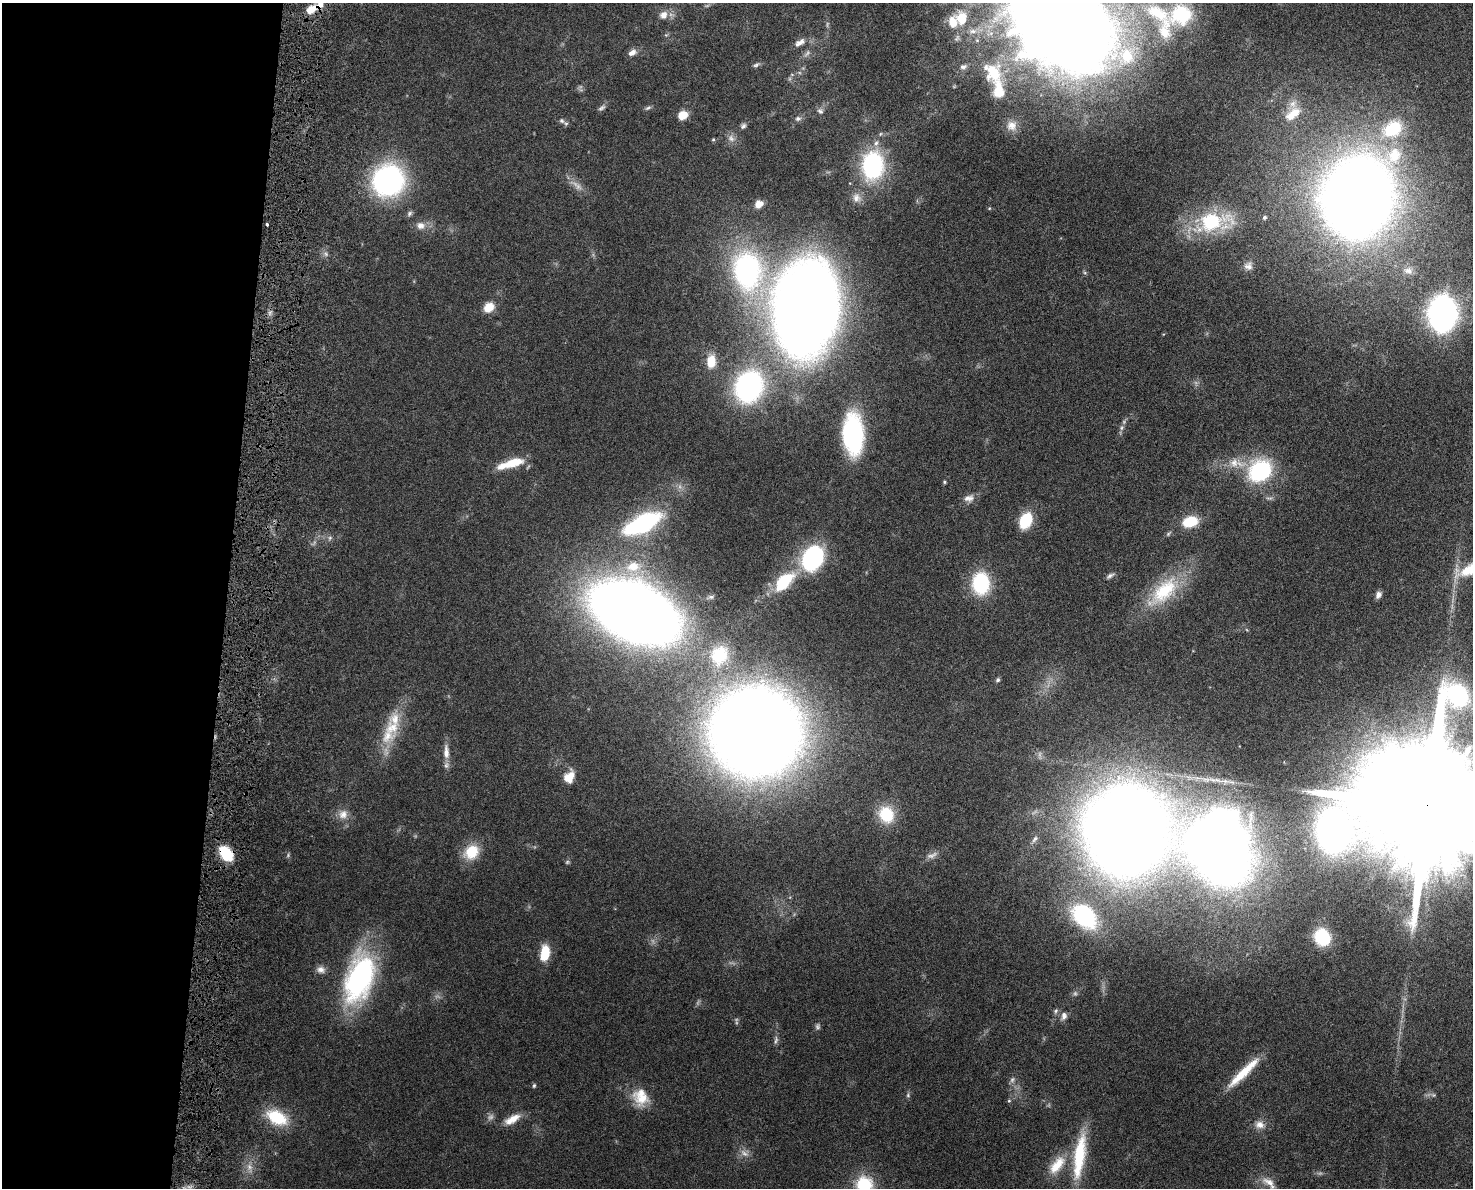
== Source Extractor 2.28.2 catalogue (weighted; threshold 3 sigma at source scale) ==
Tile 4 of 3 x 4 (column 1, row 2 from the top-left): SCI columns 194-1664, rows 2455-3640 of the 4909 x 4905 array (HDU 1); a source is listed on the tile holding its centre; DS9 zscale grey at full resolution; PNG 1475 x 1190 px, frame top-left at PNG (2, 3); no overlay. Shown black and unused: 15% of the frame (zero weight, under 4 of 8 exposures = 6% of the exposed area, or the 3 px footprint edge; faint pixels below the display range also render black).
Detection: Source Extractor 2.28.2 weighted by HDU 2 'WHT'; one run over the whole footprint, this tile lists its part. Background 0.0272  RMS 0.0022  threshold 0.00916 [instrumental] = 3 sigma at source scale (4.09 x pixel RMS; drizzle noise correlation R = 1.36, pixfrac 0.8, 0.05/0.05 arcsec/px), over >= 5 px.
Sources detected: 126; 15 too faint to see at this stretch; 1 inside a brighter object's white glare — not listed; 12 inside a brighter listed object's ellipse — not listed separately; the other 98 listed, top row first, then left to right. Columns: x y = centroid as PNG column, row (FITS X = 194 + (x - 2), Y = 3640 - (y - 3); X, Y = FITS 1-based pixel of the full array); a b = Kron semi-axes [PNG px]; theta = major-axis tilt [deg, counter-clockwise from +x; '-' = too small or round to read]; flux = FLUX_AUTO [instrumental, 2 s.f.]
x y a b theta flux
311 10 12 7 33 3.2
1158 13 44 21 -26 15
663 15 11 10 - 1.8
962 18 15 12 -80 4.9
1066 24 82 67 -33 570
973 31 13 7 4 1.4
800 42 16 8 32 1.5
632 52 11 7 34 1.2
756 65 9 5 33 0.5
963 67 11 8 15 1.1
993 72 32 27 -65 12
601 108 12 6 39 0.65
648 108 9 5 31 0.45
820 111 8 7 - 0.69
1293 114 26 13 39 4.5
682 115 9 7 30 3.4
798 119 8 6 14 0.67
562 121 7 6 - 0.49
743 126 7 6 - 0.55
1012 126 15 14 - 2.3
1393 129 22 17 29 9.9
731 138 12 9 -45 1.2
713 139 5 4 - 0.26
873 165 29 22 85 24
388 180 27 25 66 52
856 198 13 12 - 1.6
1357 198 51 41 67 390
759 204 8 7 - 2.1
410 213 8 6 47 0.53
1264 217 5 4 - 0.45
1213 222 48 24 7 18
267 224 3 3 - 0.44
420 225 12 10 -12 1.7
326 254 6 5 - 0.49
1248 266 12 12 - 1.5
747 270 38 29 -83 47
1408 271 14 10 -15 1.8
489 307 12 9 38 3.2
806 308 62 41 80 400
1442 313 22 15 89 110
711 362 15 10 86 3.4
749 387 32 26 67 40
1122 428 8 6 57 0.62
853 434 30 15 -88 37
511 463 34 9 17 5.3
1234 463 19 14 5 3.8
1260 471 27 22 38 20
944 482 4 3 - 0.28
969 498 15 9 12 1.5
1025 521 18 12 64 7.4
1190 522 16 10 16 6.4
643 523 38 16 26 26
1168 534 9 5 43 0.37
330 538 7 6 - 0.5
812 558 20 15 59 31
633 567 22 14 10 5.3
1110 576 11 5 28 0.63
783 582 27 14 46 11
981 583 21 16 -87 16
1164 591 51 23 44 13
1378 595 8 6 64 0.94
635 612 54 32 -25 450
719 655 25 21 71 8.6
998 680 6 5 - 0.42
392 728 24 23 - 5.4
756 732 53 52 - 550
446 752 21 8 -89 2.2
571 775 14 12 85 2.3
1426 806 51 32 -1 16000
343 814 14 12 37 2
886 814 20 17 -66 7.6
1125 830 60 56 -22 500
1035 839 11 5 55 0.59
471 852 20 16 44 5.4
226 853 14 9 -49 10
1218 853 41 31 -41 280
567 862 6 5 - 0.31
1084 916 24 18 -43 25
1322 937 14 13 - 12
545 954 15 8 81 6.6
321 970 11 9 -15 1.2
360 978 42 22 72 49
1056 1011 7 5 48 0.45
1064 1016 12 8 75 1.1
1243 1072 48 8 44 6.6
1012 1080 9 6 58 0.65
534 1085 6 4 73 0.31
908 1095 7 5 -79 0.42
1433 1095 7 5 -43 0.4
641 1097 23 19 -65 5.2
1009 1101 5 4 - 0.25
277 1117 25 15 -27 9
512 1119 21 9 30 2.8
1260 1125 14 11 -11 1.7
1079 1156 60 13 82 12
1057 1165 31 14 52 5.2
1269 1183 24 10 -38 2.2
864 1184 20 20 - 8.9
Overlapping masked pixels (flux is a lower limit): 3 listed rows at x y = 311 10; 1426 806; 226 853
Isophote crosses this tile's border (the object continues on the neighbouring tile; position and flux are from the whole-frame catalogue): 3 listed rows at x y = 1066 24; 1426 806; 864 1184